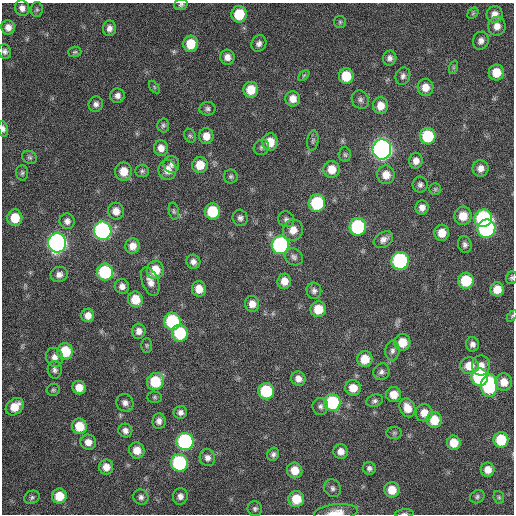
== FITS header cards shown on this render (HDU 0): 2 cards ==
NAXIS1  =                  512 / Axis length
NAXIS2  =                  512 / Axis length

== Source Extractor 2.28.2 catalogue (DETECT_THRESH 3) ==
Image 512 x 512 px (HDU 0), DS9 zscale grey, 1 PNG px = 1 image px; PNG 516 x 516 px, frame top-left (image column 1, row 512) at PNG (2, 3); each listed source drawn as its Kron ellipse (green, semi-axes under 4 px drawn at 4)
Background 125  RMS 11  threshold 34.2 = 3 sigma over >= 5 px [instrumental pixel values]
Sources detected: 159; all 159 listed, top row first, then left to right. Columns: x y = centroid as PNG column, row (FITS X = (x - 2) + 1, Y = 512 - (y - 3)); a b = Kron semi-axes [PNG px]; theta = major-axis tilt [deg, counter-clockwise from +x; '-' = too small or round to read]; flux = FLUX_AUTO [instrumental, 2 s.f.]
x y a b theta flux
181 5 7 5 18 1700
22 8 8 7 - 3900
37 10 7 6 - 1400
473 13 6 4 46 1300
239 14 8 7 - 24000
494 14 8 8 - 6100
340 22 6 6 - 1500
497 26 9 8 - 6200
8 27 7 7 - 4900
109 28 8 6 83 3800
481 41 9 8 - 3900
259 43 8 7 - 3200
191 44 8 7 - 17000
5 51 7 6 - 2400
75 52 6 5 - 1300
227 57 7 7 - 5100
390 58 7 6 - 3100
454 67 7 4 71 1200
496 72 8 8 - 13000
304 76 6 4 45 970
346 76 8 7 - 20000
403 76 9 7 70 2800
154 87 7 3 -54 1100
425 87 8 8 - 8700
251 90 8 7 - 14000
117 96 7 7 - 3400
293 99 7 7 - 6500
360 100 9 8 - 2700
96 104 7 7 - 3100
381 106 8 7 - 8200
207 109 8 7 - 2200
163 125 7 6 - 1700
3 129 8 4 -81 2300
190 136 7 5 -66 1500
206 136 8 7 - 7800
428 136 8 8 - 35000
313 141 10 5 81 1700
270 142 8 7 - 12000
261 147 8 7 - 2200
161 148 8 7 - 6200
382 149 10 9 - 450000
345 155 7 5 -87 1500
29 157 8 6 -30 1700
416 161 8 7 - 4900
171 164 9 7 -73 3000
200 165 8 8 - 13000
480 168 8 8 - 5000
332 169 8 8 - 10000
167 170 10 9 - 7900
124 171 9 8 - 12000
142 171 7 6 - 1700
22 173 7 6 - 1600
386 175 9 8 - 8000
231 176 7 7 - 1800
420 185 8 7 - 2500
435 189 6 6 - 1300
317 203 9 8 - 49000
422 208 7 6 - 4300
116 211 8 8 - 6900
174 211 9 5 -79 1500
212 211 8 8 - 28000
463 216 9 8 - 12000
15 218 8 7 - 16000
240 218 8 7 - 2700
483 218 9 8 - 91000
286 219 8 7 - 2500
67 221 8 7 - 3600
358 227 9 8 - 73000
486 229 9 9 - 120000
293 230 10 10 - 8700
103 231 9 8 - 200000
442 233 8 7 - 11000
383 240 10 7 32 4100
57 243 9 9 - 340000
465 244 9 6 -73 2800
280 245 9 8 - 130000
132 246 8 7 - 6800
294 257 9 8 - 2700
400 261 9 8 - 110000
193 262 7 7 - 3500
155 270 9 8 - 17000
105 272 8 8 - 55000
59 274 8 7 - 4000
512 278 6 5 - 1600
284 281 7 7 - 7600
466 281 8 7 - 29000
150 282 15 8 -68 6400
122 286 7 7 - 4000
199 289 8 7 - 8800
497 289 7 7 - 9600
314 291 8 7 - 2700
135 299 8 7 - 14000
252 304 8 7 - 6100
318 309 8 7 - 14000
88 315 7 6 - 6200
512 316 6 4 47 930
172 321 8 8 - 59000
139 331 7 7 - 4500
180 333 8 8 - 41000
402 342 8 8 - 14000
472 344 7 6 - 3300
147 345 7 5 -89 1200
65 351 8 8 - 27000
392 351 10 7 83 3100
54 357 9 8 - 4900
365 359 8 7 - 13000
469 366 9 8 - 11000
481 366 10 9 - 7400
55 370 9 7 -88 2800
381 372 8 8 - 2700
480 377 8 8 - 81000
298 379 7 7 - 5300
155 381 9 8 - 29000
504 382 8 8 - 9400
489 385 11 8 86 88000
79 388 7 6 - 8600
353 388 8 7 - 10000
53 390 6 6 - 1400
266 391 8 8 - 41000
394 394 7 7 - 10000
155 397 7 5 0 1500
375 401 9 6 17 2200
332 402 8 8 - 61000
125 403 9 8 - 3800
320 406 8 8 - 2600
15 407 10 7 41 13000
407 408 9 7 -66 10000
180 412 7 6 - 3000
424 413 8 8 - 8000
434 420 8 7 - 16000
159 421 8 6 82 3700
79 426 8 7 - 17000
125 431 7 6 - 3600
394 433 8 6 -1 1600
501 440 8 7 - 28000
88 442 8 7 - 6500
185 442 8 8 - 120000
454 443 7 7 - 11000
137 450 8 7 - 9500
341 451 7 7 - 5700
273 454 7 5 64 2400
207 458 8 7 - 3800
179 463 8 8 - 90000
106 467 7 7 - 7300
369 468 6 6 - 2500
295 470 8 7 - 11000
488 470 7 7 - 7300
333 488 9 8 - 2900
392 490 7 7 - 12000
59 496 7 7 - 15000
180 496 8 7 - 3700
32 497 8 6 28 1800
141 497 8 7 - 2700
477 497 7 6 - 1900
499 497 6 5 - 1300
296 499 8 8 - 19000
255 509 7 7 - 2100
336 512 22 8 6 11000
404 514 9 3 3 1500
At the frame edge (FLAGS 8, measured only in part): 7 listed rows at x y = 181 5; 5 51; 3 129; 512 278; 512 316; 336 512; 404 514